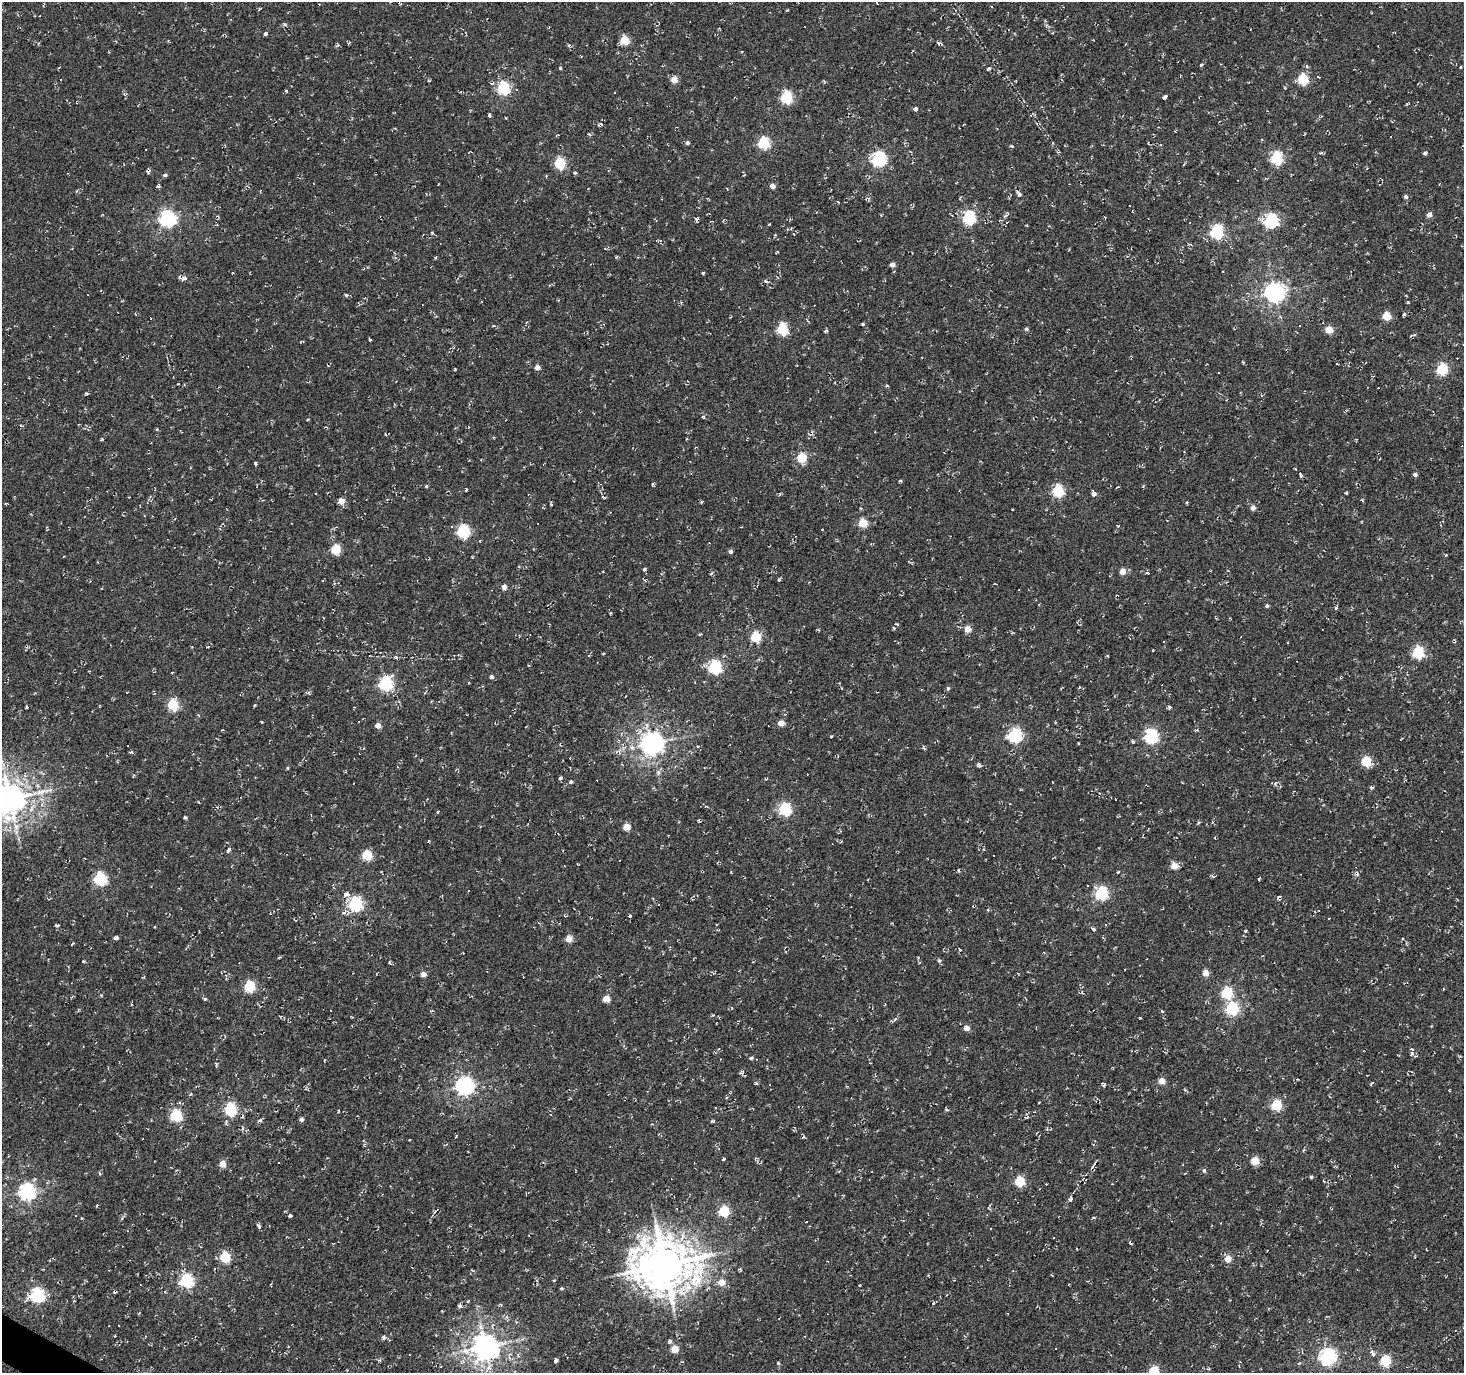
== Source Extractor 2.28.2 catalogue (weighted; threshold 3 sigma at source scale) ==
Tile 7 of 4 x 4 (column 3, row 2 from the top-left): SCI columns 2925-4386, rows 2931-4301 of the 5853 x 5930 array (HDU 1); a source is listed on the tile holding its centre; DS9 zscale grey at full resolution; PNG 1466 x 1375 px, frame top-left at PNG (2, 2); no overlay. Shown black and unused: <1% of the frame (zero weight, under 2 of 3 exposures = <1% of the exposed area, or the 3 px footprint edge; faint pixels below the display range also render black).
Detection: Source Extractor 2.28.2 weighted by HDU 2 'WHT'; one run over the whole footprint, this tile lists its part. Background -0.00138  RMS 0.0027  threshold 0.012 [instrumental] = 3 sigma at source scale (4.5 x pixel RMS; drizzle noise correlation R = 1.50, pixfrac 1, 0.0396/0.0396 arcsec/px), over >= 5 px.
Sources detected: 316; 79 cosmic-ray / hot-pixel residue — not listed; the other 237 listed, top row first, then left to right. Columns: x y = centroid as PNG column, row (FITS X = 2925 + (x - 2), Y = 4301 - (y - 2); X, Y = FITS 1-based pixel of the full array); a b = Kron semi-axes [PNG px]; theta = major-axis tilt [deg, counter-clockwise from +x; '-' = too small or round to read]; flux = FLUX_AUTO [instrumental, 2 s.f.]
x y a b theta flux
399 3 4 3 - 0.29
285 24 5 3 - 0.38
804 27 3 3 - 0.85
266 33 4 4 - 0.65
625 40 5 5 - 12
569 45 5 3 - 0.29
1201 65 4 4 - 0.28
1461 67 4 2 - 0.22
560 68 3 3 - 0.32
989 69 4 3 - 0.45
1319 77 3 3 - 0.64
674 79 5 4 - 4.4
1303 79 5 5 - 19
61 80 3 3 - 0.73
503 88 6 5 - 35
517 90 3 3 - 0.25
286 91 4 3 - 0.35
787 97 6 5 - 31
1165 97 5 3 - 1.5
915 109 4 4 - 0.81
489 115 4 3 - 0.5
506 118 3 2 - 0.19
589 134 5 3 - 0.3
687 143 4 4 - 0.68
764 143 6 5 - 26
1012 146 4 3 - 0.41
1321 153 6 4 3 0.33
1425 153 4 4 - 0.75
1277 158 6 6 - 32
879 159 6 6 - 60
560 163 5 5 - 24
1184 165 3 3 - 0.81
575 173 4 3 - 0.58
165 175 5 4 - 0.51
772 186 4 4 - 1.8
1019 194 8 5 -74 0.9
1406 196 4 4 - 0.74
1429 215 4 4 - 1.9
969 217 6 6 - 38
167 218 6 6 - 84
1271 221 6 6 - 54
769 225 4 3 - 0.21
1217 231 6 6 - 43
432 233 4 3 - 0.25
775 235 3 3 - 0.23
777 252 4 2 - 0.27
435 257 4 3 - 0.28
616 257 5 3 - 0.31
892 264 4 4 - 1.8
184 278 7 6 - 1
766 281 7 3 -26 0.46
1275 292 7 7 - 160
346 295 5 4 - 0.48
1408 302 3 2 - 0.3
135 314 4 2 - 0.2
1404 314 4 3 - 0.55
1387 316 5 5 - 9.8
863 324 4 4 - 0.34
1299 326 3 2 - 0.44
782 329 6 5 - 25
1026 329 4 4 - 0.6
1329 330 5 4 - 7.1
825 331 4 3 - 0.48
370 340 3 2 - 0.34
1243 362 4 3 - 0.24
1337 364 3 2 - 0.17
537 367 4 4 - 2
1442 369 5 5 - 25
1219 372 3 2 - 0.26
87 394 5 3 - 0.3
703 417 5 4 - 0.32
157 429 4 3 - 0.31
385 434 3 3 - 0.29
801 458 5 5 - 14
255 463 4 3 - 0.39
1415 474 4 4 - 0.77
900 481 5 3 - 0.32
426 486 4 4 - 0.29
1143 486 4 4 - 0.26
1058 491 6 5 - 27
1346 493 4 3 - 0.24
1094 494 6 4 -65 1.2
604 497 5 3 - 0.36
341 501 5 4 - 3.8
701 502 5 3 - 0.26
6 503 4 2 - 0.22
551 504 4 3 - 0.29
1253 508 5 5 - 1.6
1012 510 2 2 - 0.16
863 523 5 5 - 9.6
451 526 3 3 - 0.3
463 531 6 6 - 39
336 549 5 5 - 16
730 551 5 4 - 0.66
1446 555 3 3 - 0.34
644 569 5 3 - 0.35
1123 571 5 4 - 3.2
711 574 5 4 - 0.37
779 580 4 4 - 0.37
504 587 5 4 - 1.8
1018 590 3 2 - 0.4
1267 606 4 4 - 0.49
1336 608 5 3 - 0.41
894 628 5 3 - 0.3
968 629 4 4 - 4.4
756 637 5 5 - 18
1164 641 3 3 - 1.5
1287 642 3 3 - 0.64
1153 650 3 2 - 0.15
1418 652 6 5 - 31
603 653 3 2 - 0.27
1108 656 4 2 - 0.21
715 667 6 6 - 44
492 677 4 4 - 0.86
385 683 6 6 - 49
948 688 5 4 - 0.41
309 693 6 3 -53 0.35
173 704 5 5 - 22
26 707 3 3 - 0.44
261 721 3 3 - 0.42
781 723 4 4 - 3.6
378 725 4 4 - 2.6
1015 735 6 6 - 48
1151 736 6 6 - 47
831 737 4 2 - 0.26
1133 741 5 4 - 0.34
652 743 7 7 - 230
1078 743 4 2 - 0.17
128 746 3 3 - 0.57
923 747 6 3 -88 0.35
131 752 5 3 - 0.31
1366 761 5 5 - 15
979 765 6 4 -30 0.62
287 768 5 3 - 0.27
658 773 7 4 72 0.57
560 778 4 4 - 0.49
572 782 4 3 - 0.44
1275 783 5 4 - 0.48
1371 787 4 4 - 0.46
10 798 11 9 12 540
785 809 6 5 - 36
185 817 4 3 - 0.51
1198 823 5 3 - 0.32
627 827 5 4 - 5.7
228 850 6 4 59 0.69
367 855 5 5 - 18
993 856 3 3 - 0.88
1174 866 5 4 - 4.6
1118 872 4 3 - 0.23
100 878 6 5 - 39
1087 885 3 3 - 0.91
469 890 3 3 - 0.43
1101 893 6 6 - 42
347 894 5 5 - 1.3
1278 897 6 2 44 0.33
355 904 6 6 - 52
344 912 6 4 19 0.5
630 915 4 3 - 0.43
57 926 4 3 - 0.53
1094 929 6 4 -42 0.4
1245 930 5 4 - 0.4
116 938 4 4 - 1.1
569 939 4 4 - 5.1
72 944 3 2 - 0.29
83 961 4 3 - 0.25
939 961 5 5 - 0.49
1206 973 4 4 - 3.6
423 974 5 4 - 1.9
250 986 5 5 - 22
1227 992 6 5 - 26
205 999 4 4 - 0.43
606 999 4 4 - 5.4
732 1008 4 3 - 0.21
1232 1008 6 6 - 38
1162 1011 5 3 - 0.26
895 1019 6 4 46 0.51
429 1027 3 3 - 0.96
966 1028 4 4 - 2.6
1412 1053 7 5 -88 0.66
751 1058 4 4 - 0.57
324 1060 3 3 - 0.23
216 1065 5 4 - 0.29
742 1073 7 5 36 0.51
1162 1081 4 4 - 3.8
1103 1084 7 4 -53 0.41
1371 1084 5 3 - 0.32
465 1086 7 6 - 110
191 1094 4 4 - 0.27
1276 1105 5 5 - 21
230 1109 6 5 - 37
947 1110 5 4 - 0.35
176 1115 6 5 - 27
243 1116 5 3 - 0.34
301 1119 4 4 - 0.98
260 1120 6 5 - 0.49
713 1121 4 3 - 0.42
409 1140 3 2 - 0.16
724 1158 3 3 - 1.9
1255 1161 5 5 - 8
222 1164 5 4 - 4.4
1092 1167 7 3 58 0.55
1204 1170 5 4 - 0.66
100 1174 5 3 - 0.31
1311 1177 4 3 - 0.5
1020 1181 5 5 - 17
27 1191 6 6 - 100
1071 1199 5 4 - 0.69
724 1211 5 5 - 19
290 1216 4 2 - 0.44
1094 1218 5 3 - 0.29
82 1219 3 2 - 0.25
258 1226 8 4 -47 0.6
1131 1243 4 2 - 0.45
225 1257 5 5 - 18
1228 1258 4 4 - 4.9
665 1265 17 15 -4 1200
740 1270 8 3 -32 0.31
186 1280 6 6 - 42
554 1280 3 2 - 0.26
722 1282 5 5 - 4.4
561 1288 4 4 - 0.33
164 1292 3 3 - 4.2
38 1295 6 6 - 57
933 1303 4 4 - 0.32
460 1306 6 4 -57 0.6
383 1337 6 4 90 0.47
670 1341 5 5 - 0.74
485 1347 8 8 - 330
675 1349 5 4 - 5.2
1373 1354 7 5 -65 0.71
1328 1356 6 6 - 89
555 1361 4 3 - 0.67
1385 1361 5 5 - 23
778 1363 5 4 - 0.3
1299 1363 5 3 - 0.27
489 1367 10 7 52 1.7
1154 1371 5 5 - 16
Isophote crosses this tile's border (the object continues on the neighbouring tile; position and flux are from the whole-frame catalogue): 2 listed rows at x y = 10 798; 1154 1371